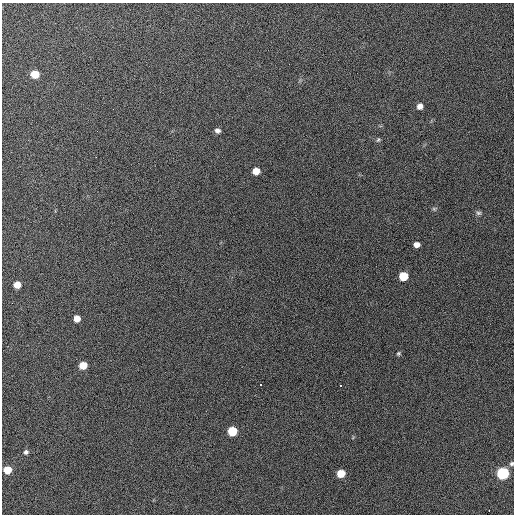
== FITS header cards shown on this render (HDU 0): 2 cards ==
NAXIS1  =                  512 / Axis length
NAXIS2  =                  512 / Axis length

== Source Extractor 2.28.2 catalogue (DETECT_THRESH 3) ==
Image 512 x 512 px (HDU 0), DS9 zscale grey, 1 PNG px = 1 image px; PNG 516 x 516 px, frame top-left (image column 1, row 512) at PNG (2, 3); no overlay
Background 709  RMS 28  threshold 83.1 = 3 sigma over >= 5 px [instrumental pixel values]
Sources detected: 22; all 22 listed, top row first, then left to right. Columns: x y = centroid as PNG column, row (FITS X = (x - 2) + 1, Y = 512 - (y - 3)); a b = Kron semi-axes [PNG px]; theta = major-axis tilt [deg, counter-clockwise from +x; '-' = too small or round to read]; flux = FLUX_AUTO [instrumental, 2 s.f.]
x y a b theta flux
35 74 6 5 - 60000
420 106 5 5 - 12000
217 130 6 5 - 6400
378 140 7 5 72 3000
256 171 6 5 - 25000
434 209 7 5 5 3200
478 213 8 6 -1 4600
416 245 5 5 - 12000
403 276 6 6 - 64000
17 285 6 5 - 28000
77 318 5 5 - 22000
398 353 5 5 - 2700
83 365 6 5 - 38000
260 385 2 2 - 1500
340 385 3 2 - 6600
232 431 6 6 - 84000
26 452 5 5 - 4700
512 464 6 5 - 3800
7 470 6 5 - 43000
341 473 6 5 - 43000
503 473 6 6 - 250000
489 511 3 2 - 4700
At the frame edge (FLAGS 8, measured only in part): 1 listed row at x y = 512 464